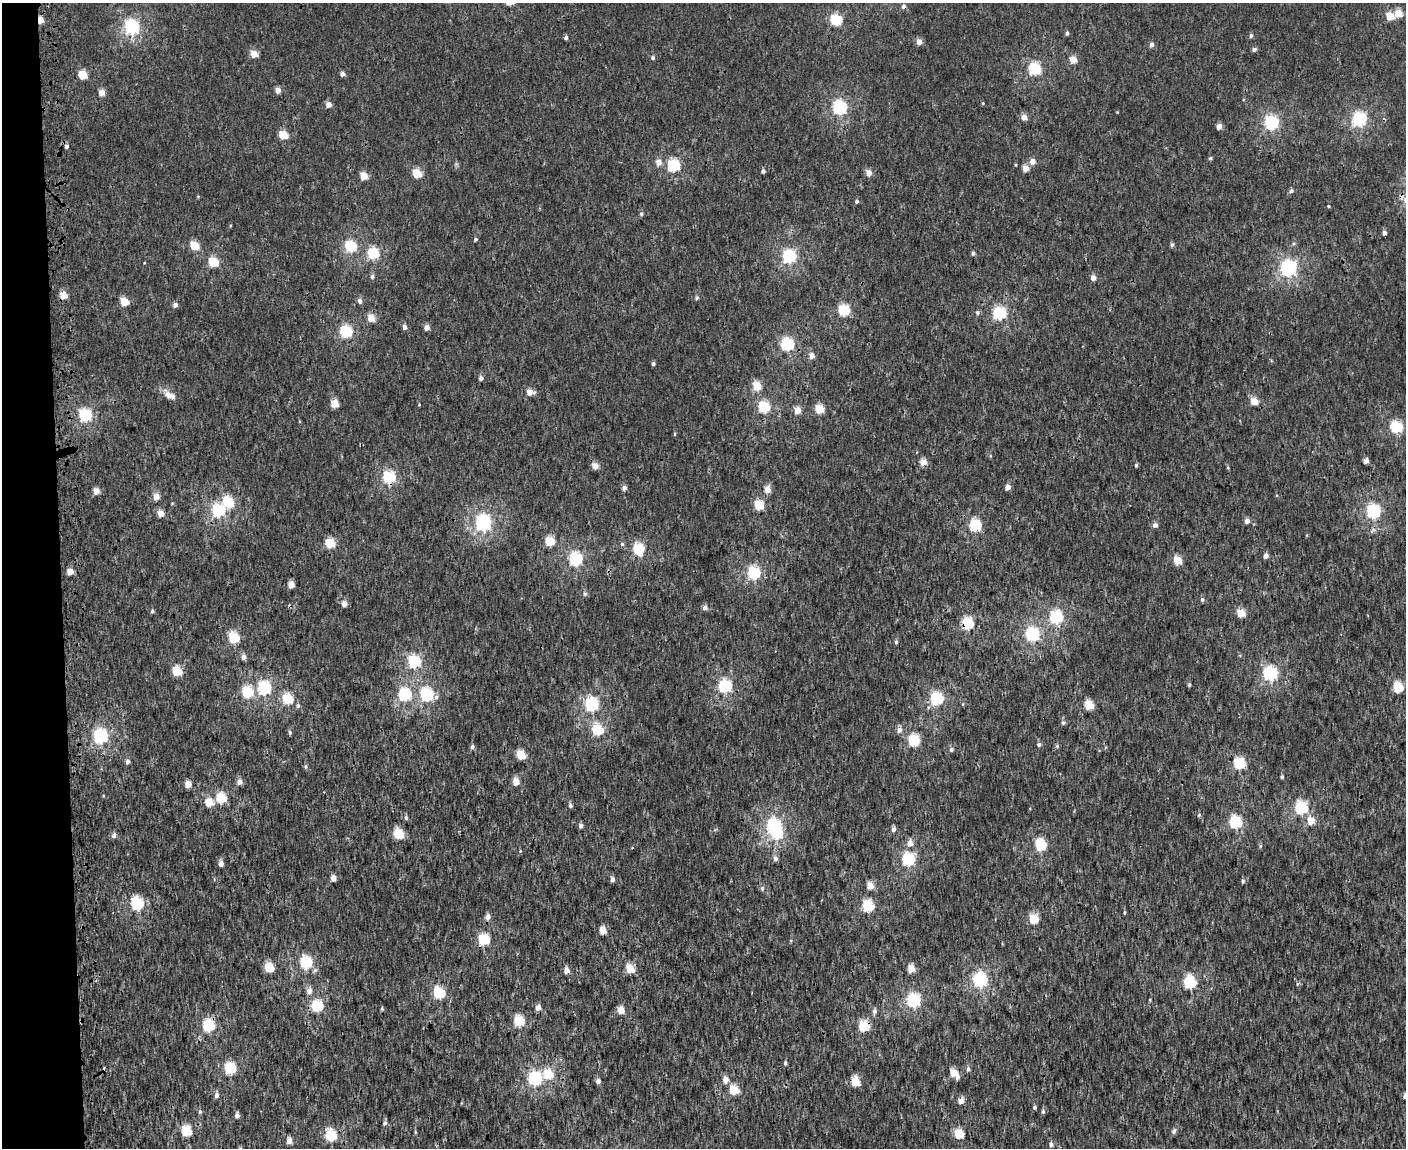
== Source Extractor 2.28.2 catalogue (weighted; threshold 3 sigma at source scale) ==
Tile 4 of 3 x 4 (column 1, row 2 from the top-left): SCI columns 150-1553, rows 2298-3443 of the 4468 x 4596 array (HDU 1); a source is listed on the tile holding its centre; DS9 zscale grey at full resolution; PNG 1408 x 1150 px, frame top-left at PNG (2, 3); no overlay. Shown black and unused: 4% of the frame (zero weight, under 3 of 4 exposures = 6% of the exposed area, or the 3 px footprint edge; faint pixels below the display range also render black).
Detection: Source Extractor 2.28.2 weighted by HDU 2 'WHT'; one run over the whole footprint, this tile lists its part. Background 2.24e-04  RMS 0.0014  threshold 0.0064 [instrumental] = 3 sigma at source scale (4.5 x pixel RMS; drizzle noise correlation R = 1.50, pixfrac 1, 0.0396/0.0396 arcsec/px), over >= 5 px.
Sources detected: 240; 3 cosmic-ray / hot-pixel residue — not listed; the other 237 listed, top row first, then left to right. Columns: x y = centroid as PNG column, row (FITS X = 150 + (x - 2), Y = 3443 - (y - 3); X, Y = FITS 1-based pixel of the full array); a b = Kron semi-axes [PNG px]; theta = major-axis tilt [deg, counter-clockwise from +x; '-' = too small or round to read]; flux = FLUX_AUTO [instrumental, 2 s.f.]
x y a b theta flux
1398 13 5 5 - 3
1390 16 5 5 - 3.2
40 20 4 4 - 2.2
836 20 6 6 - 16
132 27 7 6 - 29
1067 33 4 4 - 0.34
1251 35 5 4 - 0.31
566 37 4 4 - 0.35
919 42 5 4 - 1.3
1152 44 5 4 - 0.69
1254 49 4 4 - 0.52
254 54 5 5 - 2.3
653 57 5 5 - 0.31
1073 60 5 5 - 2.7
1035 69 6 6 - 18
342 74 4 4 - 0.75
83 75 5 5 - 4.5
278 90 5 4 - 1.3
101 92 5 4 - 1.6
983 103 4 4 - 0.15
329 104 5 5 - 1.2
840 107 6 6 - 29
1117 112 4 3 - 0.1
1024 117 5 4 - 1.4
1359 118 6 6 - 28
1271 122 6 6 - 28
1219 126 4 4 - 1.3
283 135 5 5 - 4.2
1210 158 5 4 - 0.22
1032 161 5 5 - 1.2
659 162 6 5 - 1.3
456 164 5 5 - 0.24
673 165 6 6 - 18
1025 168 5 4 - 2
763 171 5 4 - 0.39
417 173 5 5 - 5.3
869 173 5 4 - 1.8
364 176 5 5 - 3.5
1291 191 5 5 - 0.41
857 201 4 4 - 0.32
1328 206 3 3 - 0.14
641 214 5 5 - 0.28
1384 233 4 4 - 0.57
475 239 4 4 - 0.27
1294 243 5 4 - 0.21
194 245 5 5 - 5
1172 245 5 5 - 0.3
351 246 6 5 - 14
373 253 6 6 - 13
973 253 4 4 - 0.36
789 256 6 6 - 26
213 262 6 5 - 7.5
144 263 3 2 - 0.1
1288 268 6 6 - 45
372 276 6 5 - 0.36
1093 278 4 4 - 1.2
64 295 5 5 - 2.8
697 298 5 4 - 0.31
124 301 5 5 - 4.2
360 301 5 5 - 0.57
175 305 5 4 - 0.79
844 310 6 5 - 13
977 312 6 6 - 0.33
999 313 6 6 - 21
371 318 5 5 - 2.5
405 327 5 4 - 0.61
427 327 5 4 - 1
346 331 6 6 - 17
787 344 6 6 - 22
812 356 5 5 - 1.1
653 363 4 4 - 0.37
481 378 5 5 - 0.45
757 386 5 5 - 4.7
530 392 6 5 - 1.7
169 395 18 9 -31 1.4
1254 401 5 5 - 3.2
335 403 5 5 - 3.6
419 405 4 3 - 0.11
764 406 6 5 - 14
819 409 5 5 - 5.3
797 410 5 4 - 2.3
85 415 6 6 - 22
1396 426 6 5 - 17
675 433 6 3 90 0.17
990 456 5 3 - 0.14
1366 461 4 4 - 1.1
923 462 4 4 - 2.3
1136 465 5 3 - 0.26
595 466 5 5 - 1.8
389 477 6 6 - 20
1008 487 4 4 - 1.2
624 488 5 4 - 0.61
767 489 5 5 - 1.8
96 491 5 5 - 1.6
156 496 5 5 - 1.6
228 502 6 6 - 11
759 505 5 5 - 6.3
218 510 6 6 - 17
1373 511 6 6 - 27
161 513 5 4 - 1.8
1247 521 5 4 - 0.84
483 522 7 6 - 45
975 525 6 6 - 15
1155 525 5 5 - 0.69
550 541 5 5 - 6.3
330 543 5 5 - 6.9
622 544 5 5 - 0.28
638 549 6 5 - 12
1266 556 4 4 - 0.97
576 558 6 6 - 23
1177 560 5 5 - 4.5
70 571 4 4 - 2.2
754 573 6 6 - 19
291 585 5 4 - 1.9
585 594 7 6 - 0.29
1202 599 5 5 - 0.35
344 604 5 4 - 1.3
705 608 5 4 - 0.77
152 611 5 5 - 0.25
1241 613 5 5 - 4.3
1056 617 6 6 - 21
968 623 6 6 - 14
1032 634 6 6 - 26
234 638 6 5 - 11
896 642 5 4 - 0.29
244 657 5 5 - 0.76
414 661 6 6 - 16
177 671 5 5 - 6.8
1270 673 6 6 - 28
1189 685 5 4 - 0.21
725 686 6 6 - 21
264 687 6 6 - 19
1398 687 5 5 - 9.7
247 692 6 6 - 12
405 694 6 6 - 17
427 694 6 6 - 20
436 697 8 6 65 0.45
936 698 6 6 - 20
288 699 6 5 - 7.4
591 704 6 6 - 24
1089 705 5 5 - 5.9
298 706 6 6 - 0.29
1063 722 6 6 - 0.34
597 730 6 5 - 11
899 730 6 5 - 0.93
290 732 6 4 -86 0.25
100 736 6 6 - 29
914 740 6 5 - 13
1039 744 5 4 - 0.39
1057 746 5 5 - 0.24
472 747 5 4 - 0.4
951 749 5 5 - 0.42
521 755 5 5 - 5.7
128 761 5 4 - 0.58
1239 763 6 5 - 13
305 766 6 5 - 0.26
1282 777 4 3 - 0.23
239 781 5 5 - 0.95
516 782 5 4 - 2.2
188 784 5 4 - 2.1
221 798 6 5 - 9
209 802 5 5 - 3.7
570 806 5 5 - 0.33
1301 807 6 6 - 22
1199 815 6 4 46 0.2
406 817 5 4 - 0.33
1311 820 5 5 - 2.7
1235 822 6 6 - 19
580 826 5 4 - 0.57
774 826 6 6 - 32
893 829 6 5 - 0.51
776 832 6 6 - 14
399 834 6 5 - 8.3
114 835 8 6 63 0.36
910 843 6 5 - 1.2
1040 844 6 5 - 14
1260 846 6 4 89 0.19
520 851 4 4 - 0.12
775 858 6 5 - 0.49
908 859 6 6 - 22
221 863 5 4 - 0.78
333 878 5 4 - 1.2
612 879 4 4 - 0.71
1243 881 5 4 - 0.33
870 886 5 5 - 2.2
762 888 7 5 70 0.26
137 903 6 6 - 19
868 906 6 5 - 14
1124 912 6 3 90 0.18
488 917 6 5 - 0.84
1033 919 5 5 - 5.7
603 930 5 4 - 2.7
484 939 6 6 - 13
306 962 6 6 - 18
269 967 5 5 - 5.9
911 968 5 4 - 2.9
630 969 5 5 - 4.4
566 970 5 4 - 1.2
980 979 6 6 - 29
1190 982 6 6 - 16
309 991 6 5 - 1.1
439 992 6 5 - 13
913 1000 6 6 - 24
317 1005 6 6 - 13
382 1008 5 3 - 0.19
538 1008 5 4 - 1.2
621 1010 5 4 - 2.6
874 1011 7 5 79 0.51
519 1021 6 5 - 9.5
208 1026 6 6 - 14
864 1026 6 5 - 9.9
785 1063 6 4 -75 0.28
230 1068 6 6 - 13
968 1069 6 5 - 0.41
953 1073 5 5 - 2.6
548 1074 6 5 - 7.6
957 1077 5 5 - 0.59
535 1078 6 6 - 23
725 1080 6 5 - 1.3
598 1081 5 4 - 0.89
855 1082 6 5 - 4.8
734 1090 5 5 - 6
216 1095 6 5 - 0.62
1405 1096 5 5 - 0.45
961 1101 5 5 - 1.4
1035 1107 4 3 - 0.36
200 1111 6 5 - 0.27
1043 1111 7 5 89 0.31
237 1115 5 4 - 0.61
385 1123 5 4 - 0.47
186 1131 6 5 - 8.5
1174 1131 7 6 - 0.41
415 1132 6 3 -72 0.15
959 1134 5 5 - 7.1
331 1135 6 5 - 13
289 1141 5 4 - 1.3
1051 1144 5 5 - 0.5
Overlapping masked pixels (flux is a lower limit): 7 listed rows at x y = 40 20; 64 295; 389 477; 1373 511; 968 623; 208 1026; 864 1026
Isophote crosses this tile's border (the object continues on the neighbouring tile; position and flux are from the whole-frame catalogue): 1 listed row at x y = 1405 1096